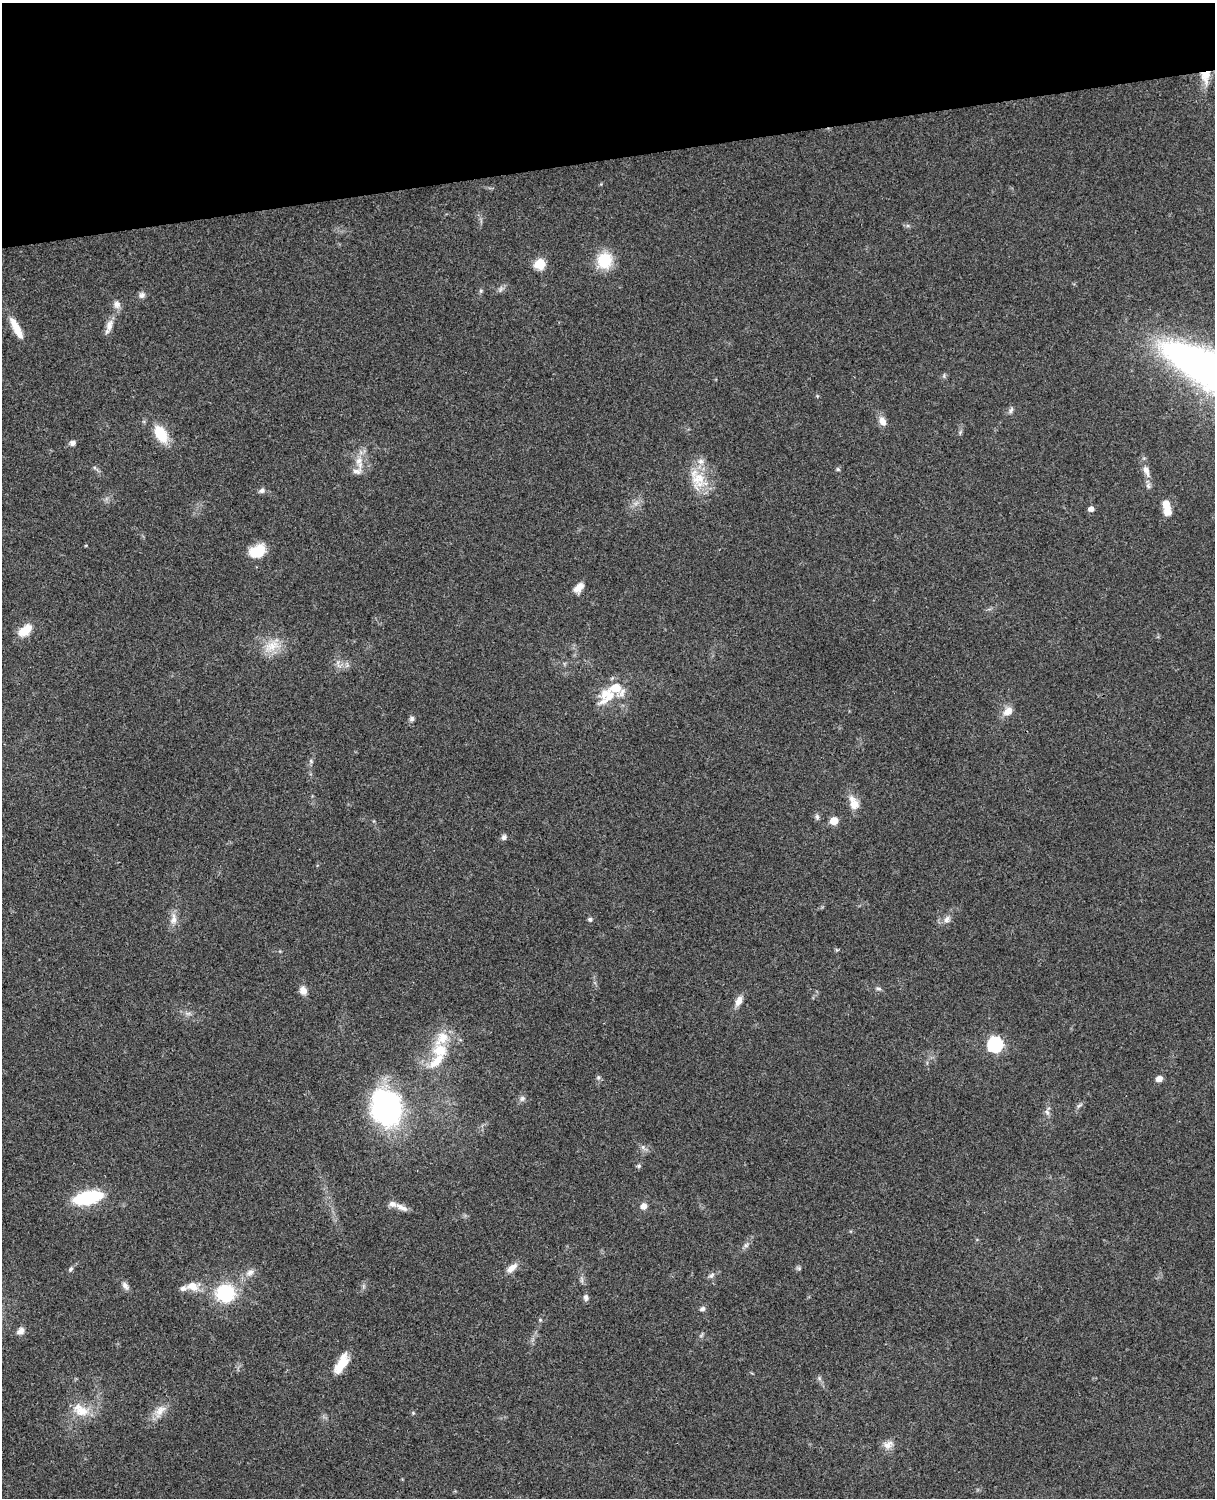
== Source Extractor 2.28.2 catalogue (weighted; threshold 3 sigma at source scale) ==
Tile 3 of 4 x 3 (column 3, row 1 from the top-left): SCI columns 2545-3757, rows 3268-4763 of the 5087 x 4926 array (HDU 1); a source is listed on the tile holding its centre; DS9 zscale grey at full resolution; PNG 1217 x 1500 px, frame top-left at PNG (2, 3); no overlay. Shown black and unused: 10% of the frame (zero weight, under 3 of 4 exposures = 6% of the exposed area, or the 3 px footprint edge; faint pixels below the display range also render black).
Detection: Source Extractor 2.28.2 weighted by HDU 2 'WHT'; one run over the whole footprint, this tile lists its part. Background 0.0787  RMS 0.0058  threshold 0.026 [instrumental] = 3 sigma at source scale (4.5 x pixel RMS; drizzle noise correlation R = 1.50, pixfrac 1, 0.05/0.05 arcsec/px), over >= 5 px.
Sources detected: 84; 1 inside a brighter object's white glare — not listed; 6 inside a brighter listed object's ellipse — not listed separately; the other 77 listed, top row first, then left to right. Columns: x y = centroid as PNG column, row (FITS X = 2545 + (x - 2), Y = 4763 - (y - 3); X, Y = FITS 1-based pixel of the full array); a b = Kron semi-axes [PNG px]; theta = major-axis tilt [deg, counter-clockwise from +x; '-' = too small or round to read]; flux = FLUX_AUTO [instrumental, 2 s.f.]
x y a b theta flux
1205 76 18 12 87 8
604 260 15 14 - 22
540 264 6 6 - 30
500 289 9 5 71 1.5
481 291 6 5 - 0.94
142 295 9 7 46 2.1
117 304 11 9 -58 3.1
109 325 17 8 73 4.7
16 328 28 8 -63 9.4
817 396 4 4 - 0.59
1011 410 9 6 66 1.6
882 421 11 8 -63 4.4
161 434 22 12 -59 16
72 443 7 6 - 2
359 461 13 10 84 6
701 461 9 9 - 3.4
838 469 6 5 - 0.85
1146 470 17 8 -69 4.8
698 478 22 16 11 14
1148 486 8 6 -69 1.6
262 491 8 6 14 1.8
1166 505 12 9 -73 6
1091 509 5 5 - 3.1
257 551 19 14 29 12
578 588 13 8 45 4.8
25 630 17 10 38 9.5
272 646 25 14 28 11
338 662 8 4 -73 1.6
607 696 35 21 24 17
1008 711 13 9 40 5.2
412 719 6 6 - 1.5
311 761 6 5 - 1
854 803 20 11 -67 6.7
817 817 8 5 -80 1.4
834 821 6 5 - 11
504 837 8 7 - 1.8
173 919 15 9 86 4.5
590 919 6 6 - 1.2
947 919 10 7 73 2.7
837 950 5 4 - 0.68
878 989 8 4 -1 1.1
303 990 10 8 -70 4
739 1001 13 7 66 4.2
188 1013 7 4 0 1.4
442 1038 26 15 50 14
995 1044 7 7 - 100
436 1061 28 11 45 12
598 1077 6 4 -72 1
1159 1079 7 6 - 3.2
522 1098 8 8 - 1.9
1079 1105 11 4 42 1.3
387 1108 28 23 -71 150
1047 1112 9 5 -62 1.7
643 1147 6 6 - 1.5
639 1166 6 5 - 1
88 1198 28 11 12 42
644 1206 7 7 - 3.3
402 1207 19 7 -26 4
746 1245 7 6 - 1.5
512 1268 17 8 42 4.8
71 1269 7 5 53 1.2
799 1269 7 4 -1 0.97
250 1272 13 9 38 3.6
711 1275 10 5 38 1.7
125 1286 12 7 -56 2.5
192 1286 16 10 -6 7.5
225 1293 20 19 - 34
586 1297 9 6 89 1.8
702 1309 7 6 - 1.7
540 1320 5 4 - 0.65
20 1331 11 8 43 3
341 1364 26 10 61 11
819 1378 6 5 - 1.1
82 1411 23 13 1 11
160 1411 21 11 56 6.9
413 1413 5 5 - 0.74
888 1445 15 10 29 4
Overlapping masked pixels (flux is a lower limit): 1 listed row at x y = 1205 76